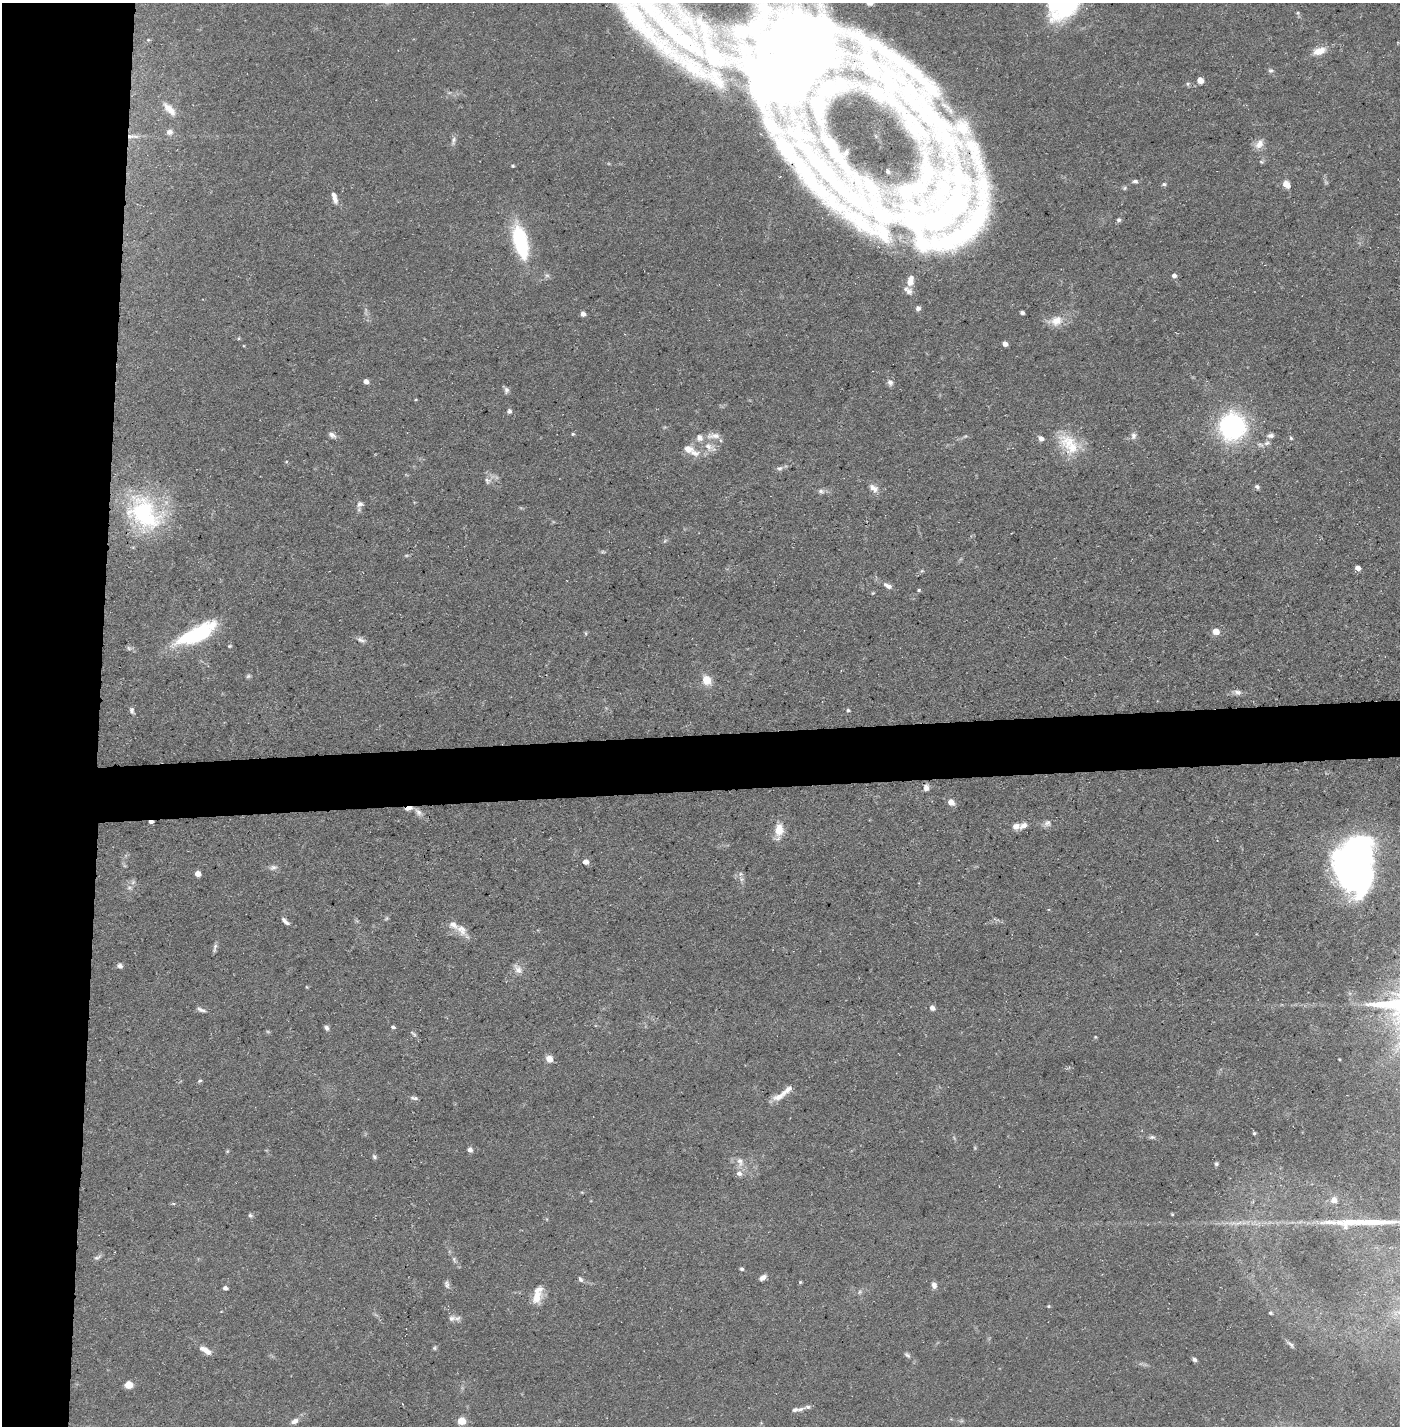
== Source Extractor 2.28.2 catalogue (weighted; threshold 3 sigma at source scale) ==
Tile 4 of 3 x 3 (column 1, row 2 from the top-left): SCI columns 25-1422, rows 1425-2848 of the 4245 x 4272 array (HDU 1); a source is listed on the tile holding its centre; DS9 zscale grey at full resolution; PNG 1402 x 1428 px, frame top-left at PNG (2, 3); no overlay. Shown black and unused: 11% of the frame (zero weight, under 3 of 5 exposures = <1% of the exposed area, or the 3 px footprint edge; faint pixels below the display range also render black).
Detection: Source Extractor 2.28.2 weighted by HDU 2 'WHT'; one run over the whole footprint, this tile lists its part. Background 0.0684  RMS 0.0041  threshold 0.0186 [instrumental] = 3 sigma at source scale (4.5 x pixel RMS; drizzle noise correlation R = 1.50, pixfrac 1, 0.05/0.05 arcsec/px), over >= 5 px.
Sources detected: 171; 3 too faint to see at this stretch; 9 inside a brighter object's white glare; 5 long thin detections or spike segments (spike, bleed or trail) — not listed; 21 inside a brighter listed object's ellipse — not listed separately; the other 133 listed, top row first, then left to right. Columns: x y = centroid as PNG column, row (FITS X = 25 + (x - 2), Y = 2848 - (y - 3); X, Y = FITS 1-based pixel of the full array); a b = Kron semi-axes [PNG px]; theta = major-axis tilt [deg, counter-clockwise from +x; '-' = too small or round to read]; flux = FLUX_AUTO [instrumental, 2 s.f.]
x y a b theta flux
662 20 191 25 -48 100
148 40 5 4 - 0.49
1319 51 15 8 18 5.5
1271 70 7 6 - 0.92
802 74 90 61 -85 150
1200 80 5 5 - 4.6
169 109 20 8 -46 4.9
932 118 129 32 -48 160
169 132 9 8 - 1.8
132 136 18 6 -1 2.7
453 140 14 6 77 1.6
1259 144 14 9 55 3.4
838 157 36 9 -51 5.4
1261 162 6 3 -19 0.53
513 166 4 3 - 0.45
1135 181 8 5 0 1
1164 184 6 4 13 0.75
1286 184 8 7 - 3.7
1125 188 6 5 - 0.71
335 199 12 6 -69 2.7
1119 220 6 5 - 0.83
949 226 104 85 -33 210
520 240 31 12 -75 40
1174 275 5 5 - 1.6
918 308 6 5 - 1.4
1022 313 4 3 - 0.9
583 314 5 4 - 1.9
1056 321 20 13 12 6
239 338 5 3 - 0.39
1005 344 5 4 - 2.1
366 381 5 4 - 2.4
890 382 9 7 -57 1.5
506 390 9 6 88 1.2
416 399 4 3 - 0.35
509 411 5 4 - 1.2
1232 426 24 23 - 65
573 434 4 4 - 0.61
332 435 11 6 -31 1.6
1271 435 9 6 7 1.4
713 436 20 7 1 3.2
1133 436 10 7 85 1.7
1041 438 6 6 - 2
1291 438 4 4 - 0.6
1267 443 10 6 11 1.6
1069 444 36 21 -49 16
708 446 14 9 -68 3.9
694 453 18 9 -9 4.1
780 468 10 5 6 1.3
487 480 11 4 -66 1.2
1257 487 6 5 - 1
873 488 13 8 -32 2.6
821 491 8 7 - 1.3
360 504 9 8 - 1.7
144 513 51 36 -48 54
1357 568 5 4 - 2.9
922 571 6 3 -17 0.49
888 586 13 6 -30 2.1
919 590 5 4 - 0.54
1216 631 6 5 - 5.7
196 633 31 22 54 22
361 640 12 5 -21 1.6
230 646 5 4 - 0.49
129 648 6 5 - 0.84
248 676 7 5 22 0.72
706 680 8 7 - 8
1238 692 11 6 -17 1.6
848 710 5 4 - 0.6
132 711 8 5 -66 1.1
926 787 9 6 77 1.9
951 802 6 5 - 4.3
409 808 8 4 18 3.1
418 812 13 7 -49 2.4
151 822 5 3 - 1.4
1047 823 10 8 44 1.7
1016 826 8 7 - 2.5
779 830 16 10 86 6.7
586 862 6 5 - 1.9
273 868 11 7 12 1.6
198 874 5 4 - 3.2
741 874 6 6 - 1.1
1364 879 64 38 73 91
133 882 8 4 46 1.1
285 921 12 5 -43 1.6
461 930 18 12 -44 4.6
215 946 9 5 68 1.2
120 966 6 5 - 1.2
518 969 15 8 -53 2.8
307 987 5 3 - 0.34
932 1008 6 5 - 1.6
201 1010 12 5 -19 1.3
393 1027 5 3 - 0.84
326 1028 7 5 -56 1.2
413 1034 11 4 -38 0.77
1095 1037 4 3 - 0.37
549 1059 7 6 - 3.4
1339 1059 3 2 - 0.32
200 1081 7 4 26 0.65
779 1097 19 8 19 3.8
414 1098 10 4 -10 1
1254 1133 4 4 - 0.58
1152 1137 8 5 0 0.91
975 1148 6 3 -72 0.48
470 1150 5 5 - 2
227 1151 5 4 - 0.46
374 1157 7 5 -46 0.83
740 1161 14 9 -74 3.4
1216 1164 5 5 - 0.73
1334 1200 6 6 - 3.4
1172 1214 5 3 - 0.41
250 1215 7 5 -55 0.81
97 1257 11 5 23 1.1
454 1259 10 4 -68 1.1
742 1269 5 4 - 0.75
763 1278 8 5 38 1.9
580 1279 8 5 -57 1
800 1282 4 4 - 0.44
447 1284 11 6 -79 1.4
934 1285 8 6 -74 1.8
225 1288 5 4 - 1.3
859 1292 6 4 88 0.71
536 1297 17 12 69 5.9
1049 1306 5 4 - 0.47
1270 1313 3 3 - 0.57
452 1318 10 7 9 2
1291 1345 10 5 -48 0.97
435 1348 5 5 - 0.61
206 1350 16 7 -32 3.2
907 1355 9 5 -44 1.1
1194 1359 6 5 - 1
128 1385 5 5 - 12
800 1409 9 5 21 1.3
294 1421 9 6 27 1.9
461 1421 5 5 - 13
Overlapping masked pixels (flux is a lower limit): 4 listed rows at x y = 662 20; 132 136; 409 808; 151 822
Isophote crosses this tile's border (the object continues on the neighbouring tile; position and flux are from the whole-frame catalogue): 3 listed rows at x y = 662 20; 802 74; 932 118